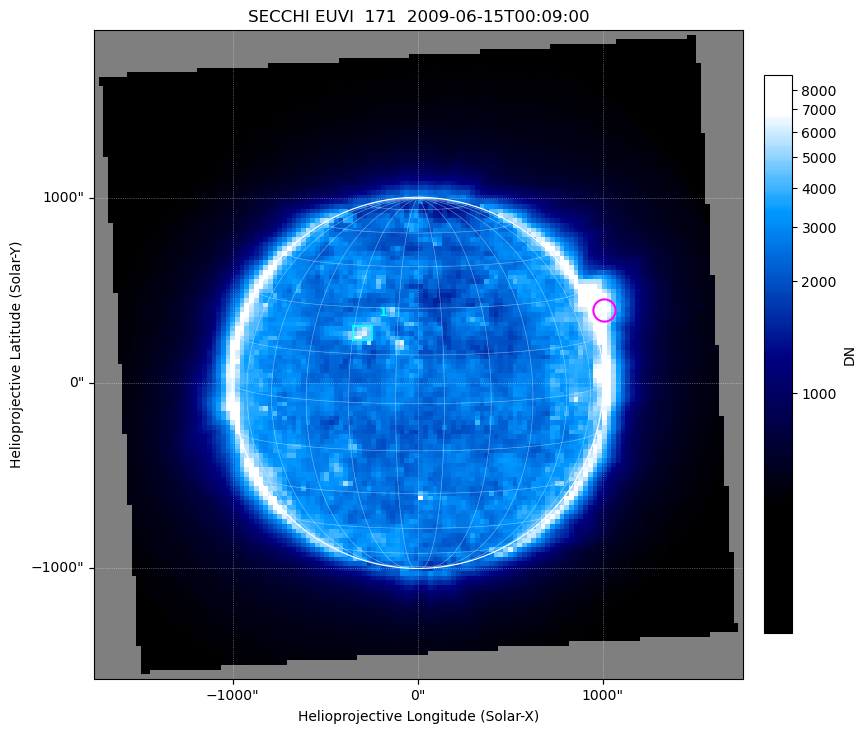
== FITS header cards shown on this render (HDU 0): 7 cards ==
INSTRUME= 'SECCHI  '
DETECTOR= 'EUVI    '
WAVELNTH=                  171
DATE-OBS= '2009-06-15T00:09:00.006'
CTYPE1  = 'HPLN-TAN'
CTYPE2  = 'HPLT-TAN'
BUNIT   = 'DN      '

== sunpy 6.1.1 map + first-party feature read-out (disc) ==
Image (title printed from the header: SECCHI EUVI  171  2009-06-15T00:09:00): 138 x 138 px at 25.4 arcsec/px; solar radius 1003 arcsec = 39.5 px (full disc in frame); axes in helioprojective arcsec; data unit DN (BUNIT, on the colour bar)
Orientation: file roll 3.845 deg (from PC/CROTA): ROTATED to solar-north-up (sunpy Map.rotate, bilinear) for analysis and display; everything below refers to the rotated frame; the empty margins the rotation leaves inside the frame are drawn grey
Observer: Stonyhurst longitude +51.8 deg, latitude +6.4 deg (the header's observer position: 52 deg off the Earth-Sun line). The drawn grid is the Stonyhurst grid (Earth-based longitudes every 15 deg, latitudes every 15 deg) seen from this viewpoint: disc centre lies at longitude +51.8 deg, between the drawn +45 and +60 deg meridians, so no drawn meridian runs through disc centre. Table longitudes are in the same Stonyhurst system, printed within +-180 deg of +51.8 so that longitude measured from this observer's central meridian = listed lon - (+51.8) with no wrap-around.
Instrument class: DISC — disc imager (sunpy class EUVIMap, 171 A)
Bright regions (active regions / flare kernels): reference = the median radial profile (limb darkening/brightening removed); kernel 3 px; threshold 5 sigma = 1855 DN over a disc level ~2742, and >= 1.15x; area >= 9 px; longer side >= 3 px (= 76 arcsec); searched inside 0.97 R_sun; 1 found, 1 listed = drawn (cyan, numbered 1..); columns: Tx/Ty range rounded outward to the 100 arcsec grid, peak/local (2 s.f.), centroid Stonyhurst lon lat
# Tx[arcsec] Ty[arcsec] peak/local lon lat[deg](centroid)
1 -400..-200 200..300 2.1 +33 +22
Off-limb structures (1.02-1.3 R_sun): pedestal 722 DN subtracted; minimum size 25 px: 2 found; the strongest spans PA ~265..320 deg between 1.02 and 1.3 R_sun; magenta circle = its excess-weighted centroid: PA ~290 deg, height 1.08 R_sun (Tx ~1000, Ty ~400 arcsec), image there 4.7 x the reference